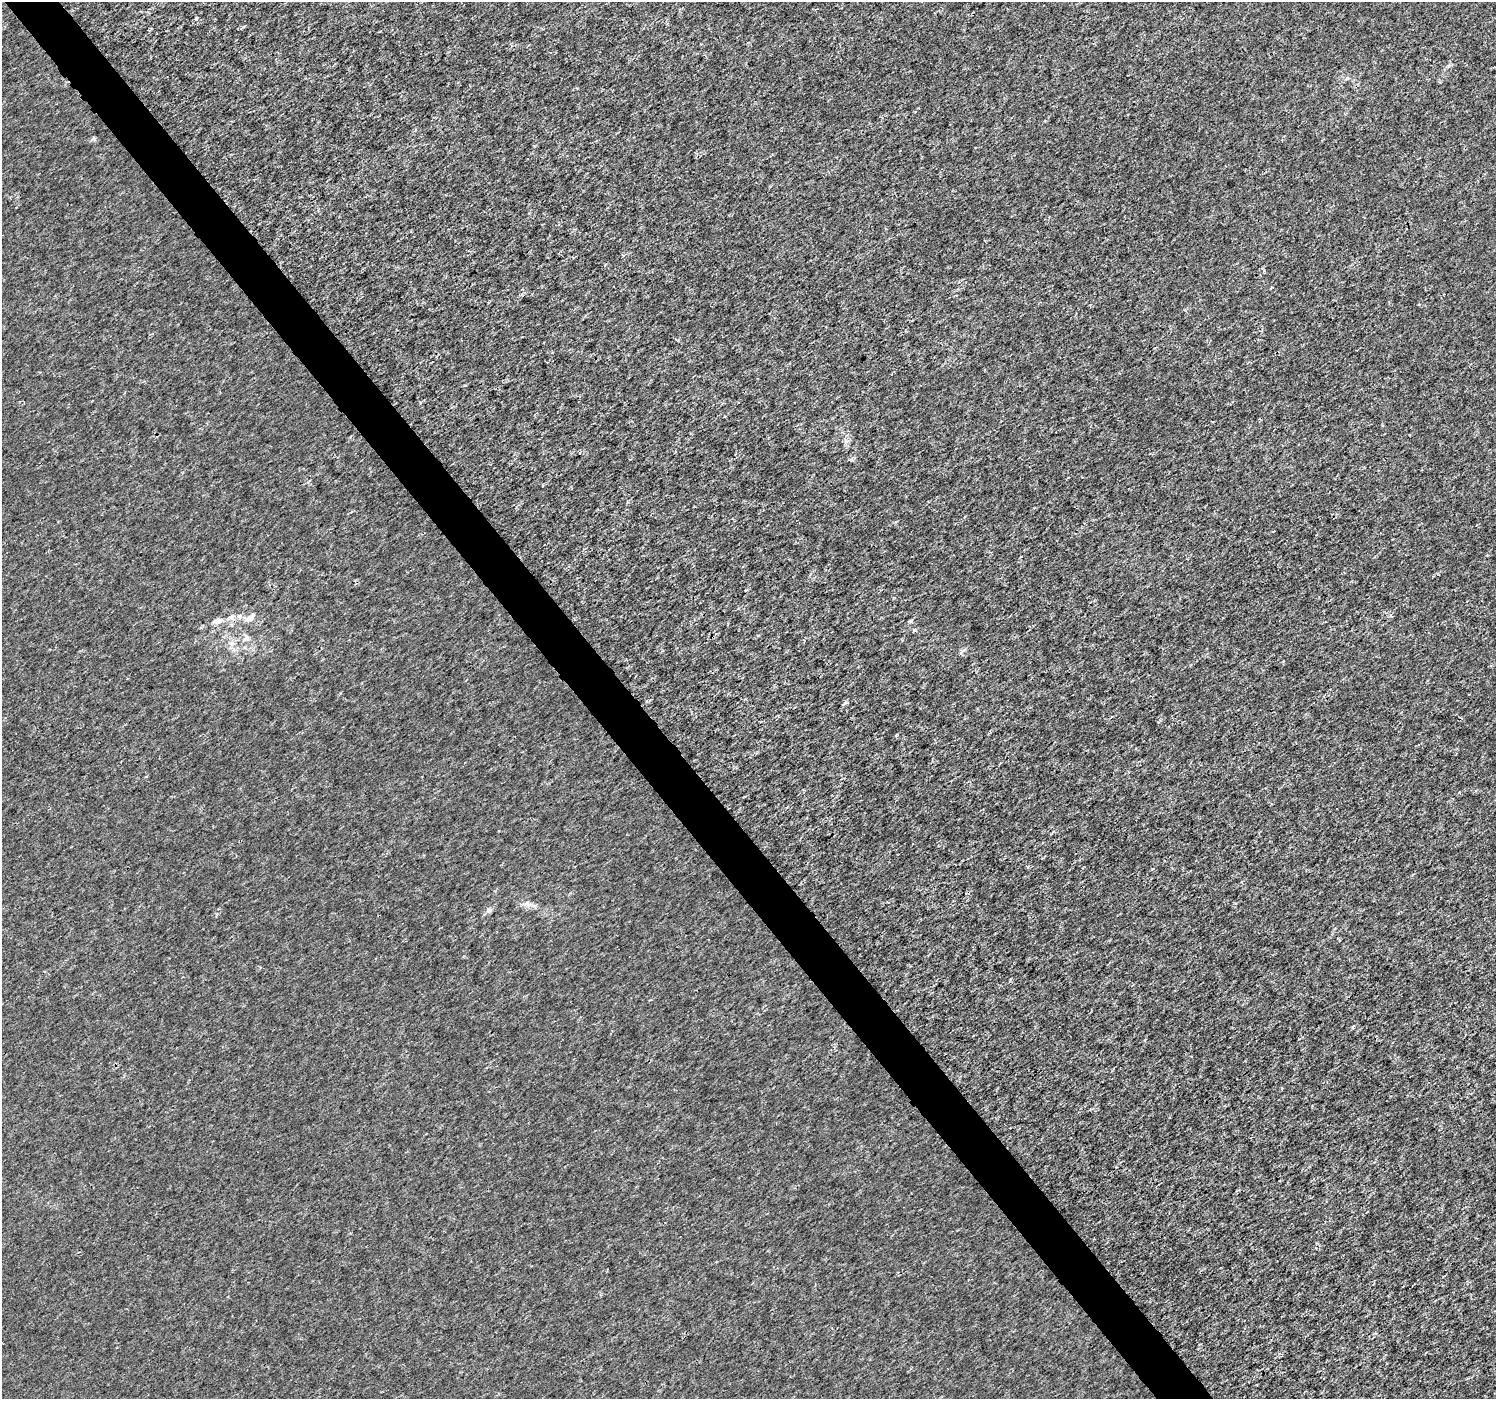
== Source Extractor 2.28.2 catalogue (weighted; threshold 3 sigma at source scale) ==
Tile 11 of 4 x 4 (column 3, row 3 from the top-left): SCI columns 2987-4480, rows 1533-2929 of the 5979 x 5921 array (HDU 1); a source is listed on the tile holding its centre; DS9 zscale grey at full resolution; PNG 1498 x 1401 px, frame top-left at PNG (2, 2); no overlay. Shown black and unused: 4% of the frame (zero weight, under 3 of 4 exposures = <1% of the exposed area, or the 3 px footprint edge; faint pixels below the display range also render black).
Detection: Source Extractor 2.28.2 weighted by HDU 2 'WHT'; one run over the whole footprint, this tile lists its part. Background -3.47e-05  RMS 0.0018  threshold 0.00801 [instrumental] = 3 sigma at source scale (4.5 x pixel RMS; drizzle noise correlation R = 1.50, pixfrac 1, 0.0396/0.0396 arcsec/px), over >= 5 px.
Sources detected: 7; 1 inside a brighter listed object's ellipse — not listed separately; the other 6 listed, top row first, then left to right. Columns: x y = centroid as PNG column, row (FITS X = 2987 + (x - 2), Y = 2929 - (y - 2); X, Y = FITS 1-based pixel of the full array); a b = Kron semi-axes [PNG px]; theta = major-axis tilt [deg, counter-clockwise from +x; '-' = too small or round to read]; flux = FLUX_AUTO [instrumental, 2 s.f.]
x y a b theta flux
239 616 7 6 - 0.58
249 619 10 7 7 0.95
217 621 12 7 9 0.98
246 638 9 7 33 0.63
527 904 13 5 -17 0.9
489 910 7 6 - 0.44